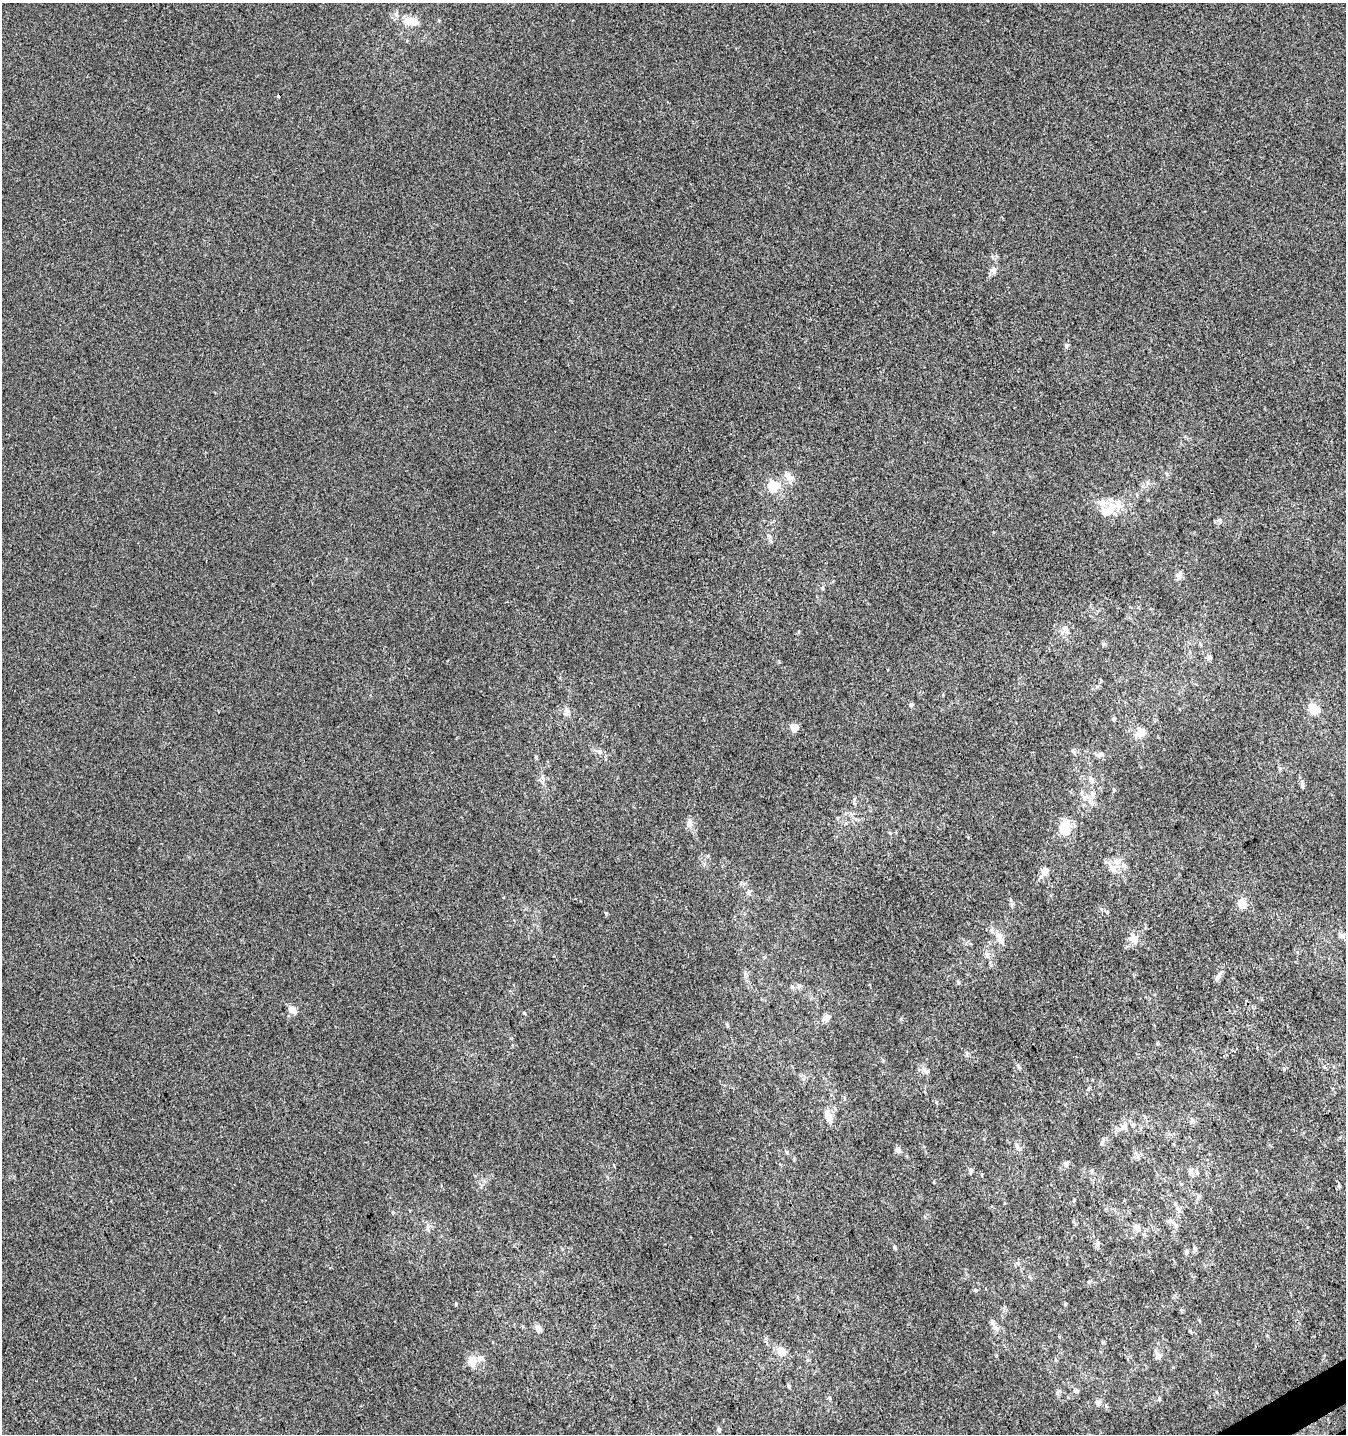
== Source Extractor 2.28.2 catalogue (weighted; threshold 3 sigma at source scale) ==
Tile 6 of 4 x 4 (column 2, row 2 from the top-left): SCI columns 1535-2878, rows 2917-4348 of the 5696 x 5835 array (HDU 1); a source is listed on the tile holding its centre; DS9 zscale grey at full resolution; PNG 1348 x 1436 px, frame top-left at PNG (2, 3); no overlay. Shown black and unused: <1% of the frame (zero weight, under 3 of 4 exposures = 5% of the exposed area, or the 3 px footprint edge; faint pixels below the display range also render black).
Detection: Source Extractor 2.28.2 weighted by HDU 2 'WHT'; one run over the whole footprint, this tile lists its part. Background -4.85e-06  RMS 0.0049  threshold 0.0221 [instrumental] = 3 sigma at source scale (4.5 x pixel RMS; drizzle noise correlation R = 1.50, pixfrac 1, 0.0396/0.0396 arcsec/px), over >= 5 px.
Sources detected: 86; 1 cosmic-ray / hot-pixel residue — not listed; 6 inside a brighter listed object's ellipse — not listed separately; the other 79 listed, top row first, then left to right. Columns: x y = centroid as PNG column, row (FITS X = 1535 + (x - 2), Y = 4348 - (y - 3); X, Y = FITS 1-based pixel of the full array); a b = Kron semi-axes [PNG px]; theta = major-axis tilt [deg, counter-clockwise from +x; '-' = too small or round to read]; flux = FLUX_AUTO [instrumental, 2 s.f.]
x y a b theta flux
412 21 21 10 -5 7.7
994 270 9 7 75 2.1
1066 346 5 5 - 1.6
788 476 16 9 -38 3.8
773 486 17 17 - 9.8
1106 511 18 12 4 7
1220 520 7 5 -52 1.1
1178 576 10 8 -58 2
822 588 5 4 - 0.73
1065 629 12 7 -57 2.5
1209 658 7 6 - 1.2
911 705 6 5 - 0.95
1313 709 5 5 - 31
567 711 12 8 84 2.3
1114 719 5 5 - 0.85
794 727 5 4 - 11
1140 733 12 10 51 4.7
599 752 6 6 - 1.2
1100 754 12 7 16 1.9
536 757 5 4 - 0.57
1091 780 9 6 -66 2.2
1302 785 8 5 -84 1.3
1092 793 8 7 - 2.3
690 823 12 7 84 2.5
1064 828 17 10 70 12
1117 861 13 9 6 4.3
1045 871 9 8 - 3
748 892 7 5 -76 1.3
1241 904 8 7 - 5.5
606 913 5 4 - 0.58
999 936 12 10 -63 4.3
1342 936 9 7 -1 1.8
1134 937 16 13 11 4.4
987 955 7 4 -72 1.1
1218 976 15 5 59 1.8
958 982 6 4 -71 0.59
292 1010 12 7 -36 3
524 1013 5 3 - 0.51
826 1018 11 9 27 2.6
1157 1043 6 3 -72 0.54
1019 1067 6 4 -45 0.74
926 1071 13 5 -30 1.7
828 1116 19 8 -70 4.8
1133 1125 5 5 - 0.81
1123 1126 10 8 84 2.4
1101 1143 6 4 89 0.85
1017 1146 10 6 -74 1.6
898 1150 8 7 - 1.7
787 1152 6 4 -71 0.64
1137 1155 11 6 -64 1.9
1066 1164 7 6 - 1.5
970 1170 7 6 - 1.1
1197 1172 8 6 -50 1.6
1181 1184 4 4 - 0.55
1338 1186 6 4 -90 0.66
1178 1209 11 7 -40 1.9
1137 1227 13 9 -49 3
427 1228 7 4 -89 1.1
1098 1243 8 6 76 1.3
894 1247 6 4 -56 0.79
1195 1248 6 6 - 1.1
1186 1251 8 4 82 0.86
1030 1277 5 3 - 0.62
975 1290 5 3 - 0.51
456 1304 5 3 - 0.45
1065 1304 5 4 - 0.54
538 1328 7 6 - 3
996 1328 11 6 -56 2.2
1190 1331 5 4 - 0.54
781 1351 8 6 -69 7.6
1158 1355 11 6 -82 2
1056 1360 5 3 - 0.46
472 1361 16 12 87 5.2
789 1386 6 4 -70 0.74
1075 1390 8 4 0 0.81
1216 1392 5 3 - 0.47
829 1397 7 3 -71 0.66
1098 1403 8 7 - 1.8
719 1429 6 5 - 0.79
Unlisted compact peaks at least as high as the median listed source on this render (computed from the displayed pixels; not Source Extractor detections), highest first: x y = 1284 1069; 770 540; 968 837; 707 856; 936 1102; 1159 1399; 967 1054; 1074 1200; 792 987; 779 662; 1167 474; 1101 909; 1018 1263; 925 1217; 901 1019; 543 778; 704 864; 1011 900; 890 833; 1199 1320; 481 1185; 1088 1089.